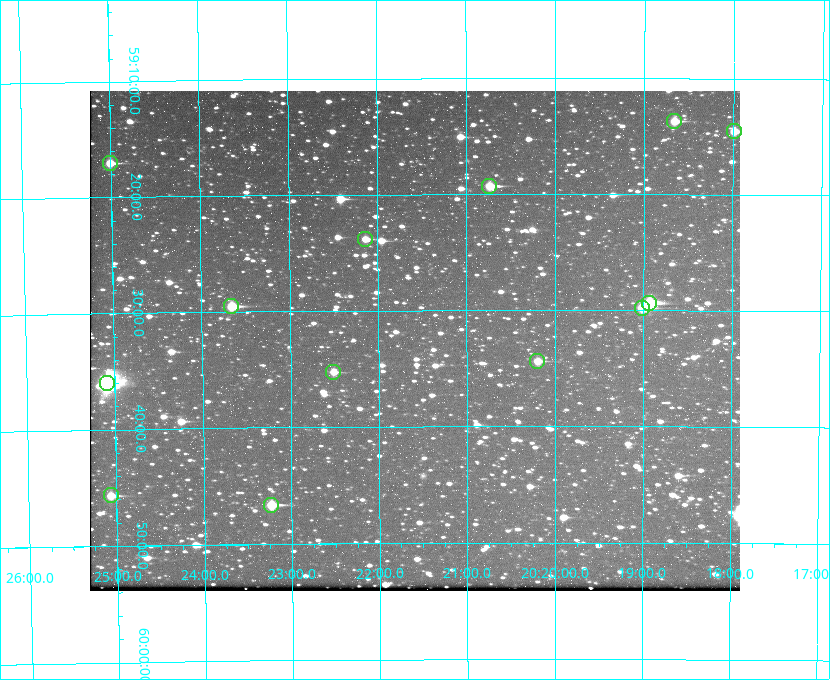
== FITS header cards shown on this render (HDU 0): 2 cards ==
NAXIS1  =                  650 / Width of table row in bytes
NAXIS2  =                  500 / Number of rows in table

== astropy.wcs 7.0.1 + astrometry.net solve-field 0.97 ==
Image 650 x 500 px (HDU 0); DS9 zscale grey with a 90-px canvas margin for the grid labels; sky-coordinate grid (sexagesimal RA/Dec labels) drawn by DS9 from the SOLVED WCS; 13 Tycho-2 reference stars matched to detected sources circled (green)
Header WCS: none
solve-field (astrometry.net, Tycho-2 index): SOLVED blind (the file carries no WCS)
Solved WCS: RA---TAN-SIP/DEC--TAN-SIP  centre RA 20:21:35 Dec +59:33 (305.40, +59.54 deg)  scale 5.17 arcsec/px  FOV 56.0' x 43.1'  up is -180 deg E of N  parity flipped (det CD > 0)
(file carries no celestial WCS; the grid is the blind solution)
Tycho-2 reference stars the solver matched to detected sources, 13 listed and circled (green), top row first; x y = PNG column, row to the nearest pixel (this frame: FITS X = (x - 90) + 1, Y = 500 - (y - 91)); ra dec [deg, ICRS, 3 dp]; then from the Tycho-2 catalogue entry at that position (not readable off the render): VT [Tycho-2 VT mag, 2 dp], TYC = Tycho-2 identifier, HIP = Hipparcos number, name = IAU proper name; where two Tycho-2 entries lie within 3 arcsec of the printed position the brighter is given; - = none
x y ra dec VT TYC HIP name
674 121 304.666 +59.228 9.63 3949-1325-1 - -
734 131 304.498 +59.243 9.91 3949-663-1 - -
110 163 306.252 +59.284 9.41 3949-1643-1 - -
489 186 305.185 +59.322 8.95 3949-1869-1 - -
365 239 305.535 +59.397 10.37 3949-1383-1 - -
649 303 304.733 +59.490 8.93 3949-1451-1 - -
231 306 305.915 +59.492 9.25 3949-1149-1 - -
642 308 304.755 +59.496 9.37 3949-615-1 - -
537 361 305.049 +59.573 10.18 3949-1099-1 - -
333 372 305.628 +59.588 10.19 3949-1517-1 - -
107 383 306.271 +59.600 6.45 3949-2016-1 100714 -
111 495 306.265 +59.761 9.71 3949-555-1 - -
271 505 305.808 +59.778 8.73 3949-715-1 100545 -